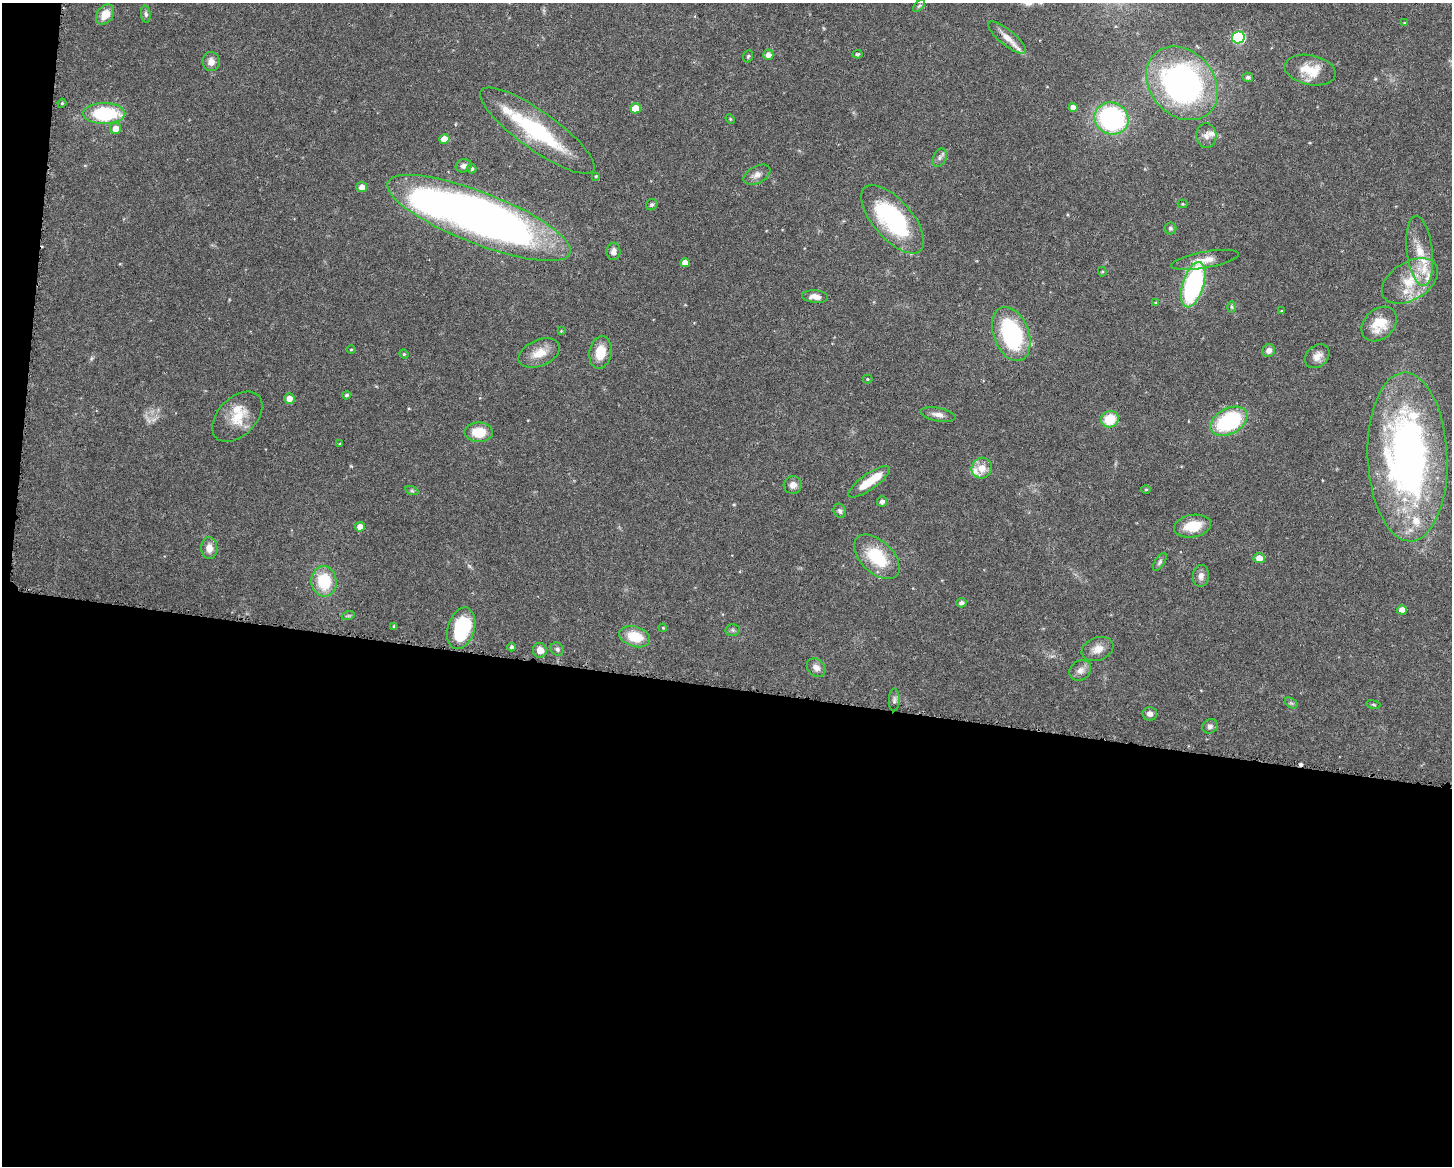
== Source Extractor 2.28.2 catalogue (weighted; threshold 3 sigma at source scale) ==
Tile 10 of 3 x 4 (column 1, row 4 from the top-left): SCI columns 110-1559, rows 3-1166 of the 4683 x 4661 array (HDU 1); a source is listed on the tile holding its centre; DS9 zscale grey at full resolution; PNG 1454 x 1168 px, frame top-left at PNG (2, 3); each listed source drawn as its Kron ellipse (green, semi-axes under 4 px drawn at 4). Shown black and unused: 42% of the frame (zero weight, under 3 of 6 exposures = <1% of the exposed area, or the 3 px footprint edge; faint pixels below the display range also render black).
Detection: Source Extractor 2.28.2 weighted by HDU 2 'WHT'; one run over the whole footprint, this tile lists its part. Background 0.143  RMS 0.0038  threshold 0.0156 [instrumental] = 3 sigma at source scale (4.09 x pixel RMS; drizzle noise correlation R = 1.36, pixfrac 0.8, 0.05/0.05 arcsec/px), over >= 5 px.
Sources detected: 112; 1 too faint to see at this stretch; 1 inside a brighter object's white glare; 1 cosmic-ray / hot-pixel residue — neither listed nor drawn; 11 inside a brighter listed object's ellipse — not listed separately; the other 98 listed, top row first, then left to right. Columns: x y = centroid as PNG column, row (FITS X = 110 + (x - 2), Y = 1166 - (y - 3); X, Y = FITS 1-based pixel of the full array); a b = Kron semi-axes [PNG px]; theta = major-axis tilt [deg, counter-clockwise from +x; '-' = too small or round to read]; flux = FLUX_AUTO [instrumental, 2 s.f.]
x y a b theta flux
919 6 7 4 44 0.58
146 14 8 5 -84 0.79
105 15 11 8 53 5.1
1404 23 3 3 - 0.37
1238 37 6 6 - 37
1007 38 23 8 -39 4.1
857 54 5 4 - 0.5
768 55 5 5 - 2.3
748 56 6 4 68 0.53
211 62 9 8 - 2.5
1310 70 26 15 -11 8.5
1248 77 5 4 - 0.96
1182 83 40 32 -48 110
62 103 4 4 - 0.43
1073 107 4 4 - 2.2
635 108 5 5 - 6.4
104 114 21 10 0 27
730 119 5 4 - 0.38
1112 119 17 15 -26 58
115 128 5 5 - 3.1
537 131 69 19 -36 32
1206 136 12 10 -85 2.2
444 139 5 5 - 4.6
940 158 10 6 63 1.2
464 166 8 6 16 1.5
472 169 4 4 - 0.73
757 175 14 8 28 2.2
596 176 4 4 - 0.41
362 187 5 5 - 2.7
1182 204 5 4 - 0.4
652 205 6 5 - 0.81
479 218 98 26 -21 290
893 219 42 19 -49 43
1170 228 6 6 - 0.64
613 251 8 7 - 1.7
1420 251 35 13 -83 10
1205 260 34 8 10 5
685 263 5 4 - 2.7
1102 272 5 4 - 0.43
1410 281 31 19 32 13
1193 285 23 10 73 58
815 297 13 6 -4 2.6
1156 303 4 3 - 0.38
1231 307 6 4 -89 0.52
1281 310 3 3 - 0.4
1379 324 20 15 43 9
561 331 4 4 - 0.3
1011 334 28 17 -69 39
351 349 4 3 - 0.36
1269 351 6 6 - 1.7
600 352 16 11 80 7.1
539 353 22 13 23 5.9
404 354 5 4 - 0.47
1317 356 13 10 41 3.1
867 379 5 4 - 0.42
347 395 4 4 - 0.71
289 398 5 5 - 2.6
938 415 18 7 -10 2.3
237 417 30 19 45 9.5
1110 419 9 8 - 9.4
1229 421 20 12 28 36
479 432 14 9 0 8
340 444 4 3 - 0.37
1407 457 84 40 -88 170
982 468 10 10 - 4.2
869 482 25 8 35 8.6
793 485 9 8 - 2.1
1146 489 5 3 - 0.32
412 491 7 4 -19 0.64
882 501 5 5 - 1.3
840 511 7 6 - 0.97
1193 526 19 11 9 8.2
360 527 5 5 - 2.9
209 548 11 8 -88 3.1
877 557 27 16 -44 17
1259 558 5 5 - 3.4
1160 562 10 4 57 0.86
1201 576 11 8 84 1.9
324 581 15 12 -86 15
961 603 5 4 - 1.3
1402 610 5 4 - 3.4
348 616 6 4 18 0.56
394 626 3 3 - 0.47
461 628 21 13 73 26
663 628 4 4 - 0.39
733 630 7 6 - 0.87
635 637 16 10 -18 9.7
511 647 4 4 - 0.86
557 649 7 6 - 0.97
1098 649 16 11 21 3.7
540 650 7 7 - 3
816 668 10 8 -44 2.1
1080 670 11 9 36 2.3
894 700 11 5 88 0.99
1291 703 7 4 -32 0.6
1373 705 7 3 -10 0.5
1150 714 7 6 - 1.5
1210 726 8 6 33 1.2